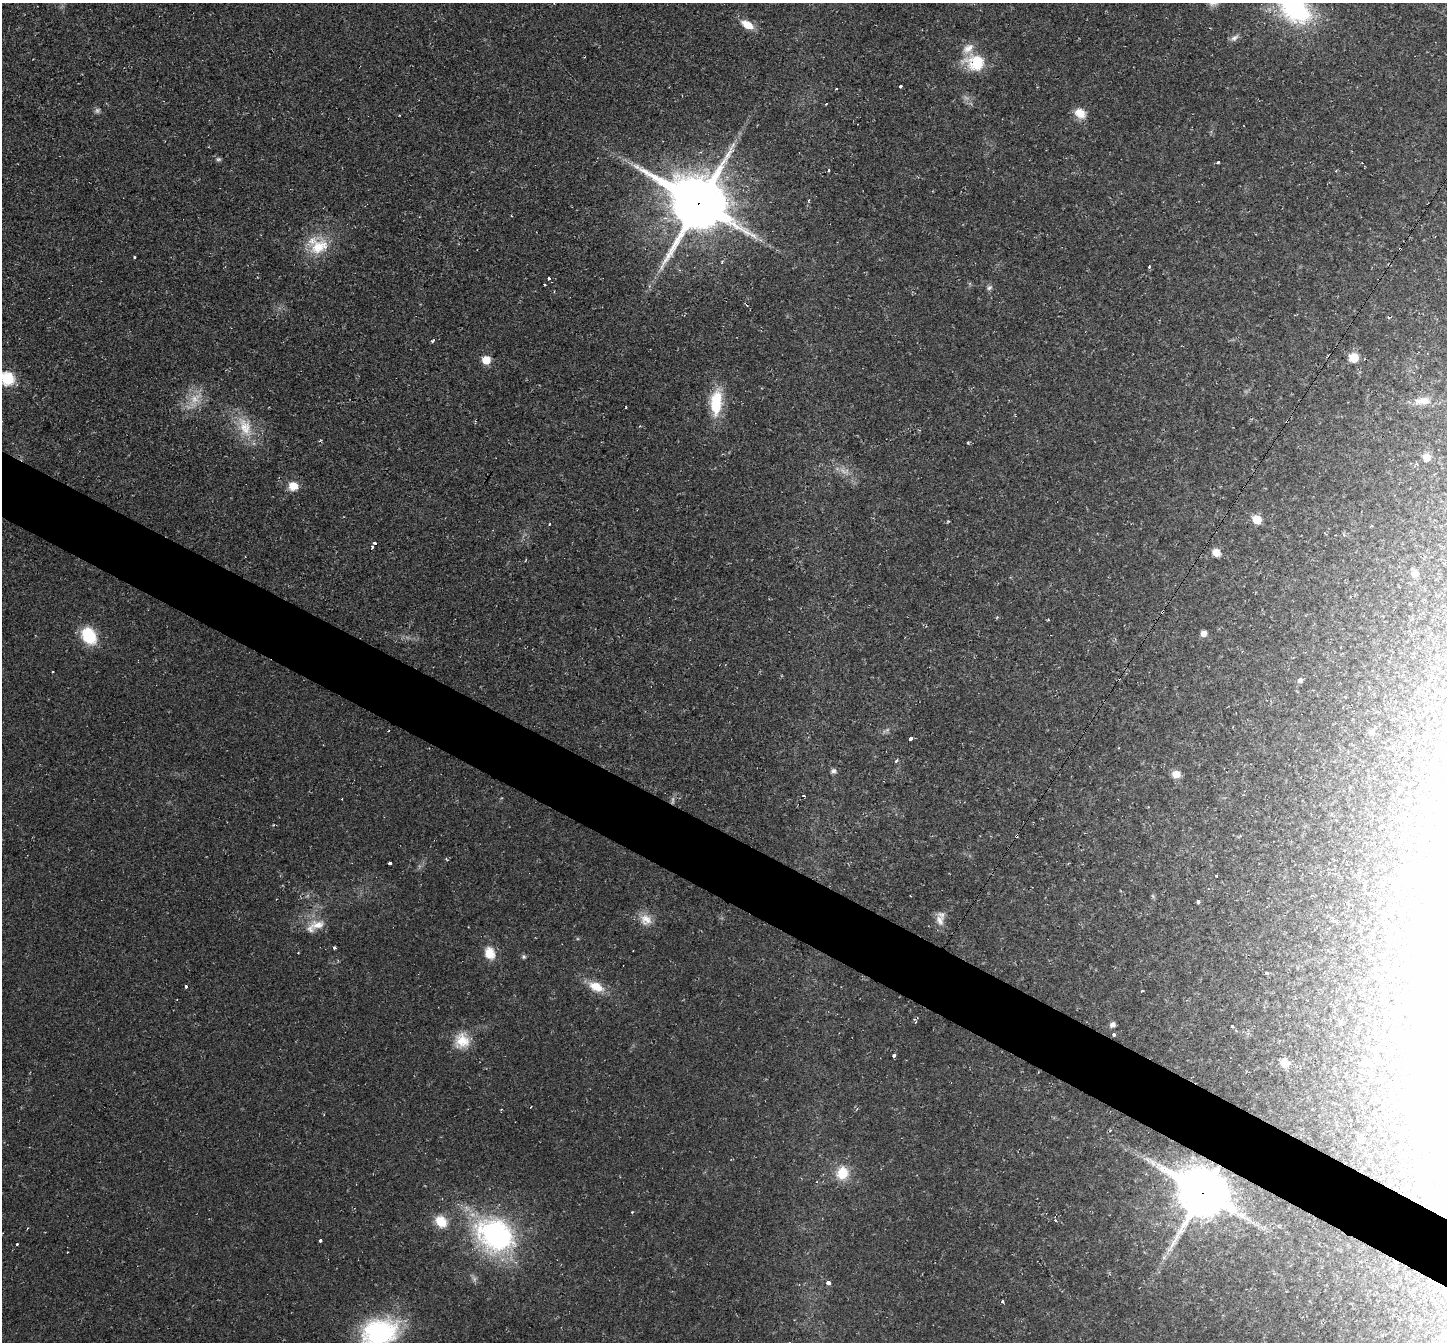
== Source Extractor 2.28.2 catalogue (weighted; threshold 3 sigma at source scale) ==
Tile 6 of 4 x 4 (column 2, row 2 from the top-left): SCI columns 1446-2890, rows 2827-4166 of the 5780 x 5789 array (HDU 1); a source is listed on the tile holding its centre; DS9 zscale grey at full resolution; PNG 1449 x 1344 px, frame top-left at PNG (2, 3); no overlay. Shown black and unused: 5% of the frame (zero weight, under 2 of 3 exposures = <1% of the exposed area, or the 3 px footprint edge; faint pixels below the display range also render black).
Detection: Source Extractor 2.28.2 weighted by HDU 2 'WHT'; one run over the whole footprint, this tile lists its part. Background 0.0216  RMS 0.006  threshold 0.0269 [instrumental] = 3 sigma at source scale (4.5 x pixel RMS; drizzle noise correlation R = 1.50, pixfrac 1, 0.05/0.05 arcsec/px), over >= 5 px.
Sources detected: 109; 4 too faint to see at this stretch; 3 inside a brighter object's white glare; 10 cosmic-ray / hot-pixel residue — not listed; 3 inside a brighter listed object's ellipse — not listed separately; the other 89 listed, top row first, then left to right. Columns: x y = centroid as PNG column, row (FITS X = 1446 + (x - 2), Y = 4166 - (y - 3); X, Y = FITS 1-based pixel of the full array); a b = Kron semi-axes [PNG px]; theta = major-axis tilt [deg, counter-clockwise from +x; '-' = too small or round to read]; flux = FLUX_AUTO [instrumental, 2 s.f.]
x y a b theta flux
1294 8 36 23 -37 97
747 25 14 8 -32 9.7
1234 38 13 7 36 2.7
975 62 26 20 -14 23
900 86 3 3 - 16
97 110 8 7 - 1.7
1080 113 13 10 -34 8.7
218 159 8 6 -9 1.4
1218 162 3 3 - 1.4
828 170 3 3 - 1.9
809 200 6 3 71 0.78
698 203 22 19 -31 3900
319 247 30 22 29 24
1400 249 3 3 - 0.69
134 257 3 3 - 1.4
1149 267 3 3 - 2.1
549 278 3 3 - 1.8
544 285 3 3 - 1.5
989 288 8 6 20 1.8
433 341 5 3 - 0.87
1354 358 7 7 - 16
486 360 6 5 - 16
7 378 8 7 - 61
1422 401 25 11 5 9.3
716 402 31 14 85 27
626 407 3 3 - 1.1
1287 421 5 3 - 0.67
245 427 34 19 -68 21
968 443 4 3 - 0.65
1426 457 7 7 - 6.9
293 486 13 12 - 7.5
1257 520 8 7 - 11
948 521 5 3 - 0.63
549 524 3 3 - 1.6
375 543 3 3 - 2.5
372 547 3 3 - 1.2
1216 553 7 6 - 8
526 560 4 2 - 0.49
1415 573 7 7 - 5.2
1163 611 3 3 - 2.8
1203 633 6 6 - 3.9
89 636 16 12 -57 31
1300 680 7 6 - 2.2
1345 697 5 3 - 0.48
886 730 13 4 30 1.9
1371 732 10 7 5 2.1
910 739 3 3 - 24
896 761 3 3 - 2.7
833 771 7 7 - 1.8
1176 774 7 6 - 8.5
804 796 3 3 - 1.6
446 859 4 3 - 0.6
390 863 3 3 - 4.7
1216 876 3 2 - 0.69
1153 896 6 5 - 0.94
1199 902 4 3 - 1.5
646 920 16 16 - 8.3
940 920 17 11 -72 5
318 925 23 13 4 9.9
334 948 3 3 - 1.6
633 951 2 2 - 0.34
490 953 16 13 -68 9.9
524 957 6 5 - 1.2
1267 973 4 3 - 3.4
186 986 3 3 - 4.5
596 986 20 11 -26 12
1142 990 3 3 - 2
915 1021 7 3 -58 0.82
1112 1025 6 5 - 2.8
1232 1026 3 3 - 3
1236 1031 5 4 - 0.7
1114 1034 3 3 - 4.5
462 1041 22 19 72 14
1407 1046 11 9 -3 6
894 1055 3 3 - 2.5
1284 1063 7 7 - 7.5
1366 1063 9 8 - 5.7
842 1173 15 13 75 16
1202 1193 17 14 -30 3100
632 1212 4 2 - 0.49
441 1221 15 12 -47 13
495 1235 36 29 -31 150
320 1240 3 3 - 8.6
17 1244 3 3 - 2
1164 1257 7 6 - 1.7
828 1283 3 3 - 6.3
1002 1302 3 3 - 4.3
379 1332 42 29 17 84
1444 1337 19 11 50 5.1
Overlapping masked pixels (flux is a lower limit): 5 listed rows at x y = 698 203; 1400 249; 1287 421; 1163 611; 1202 1193
Isophote crosses this tile's border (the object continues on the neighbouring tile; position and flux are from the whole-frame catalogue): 4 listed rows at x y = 1294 8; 7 378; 379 1332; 1444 1337